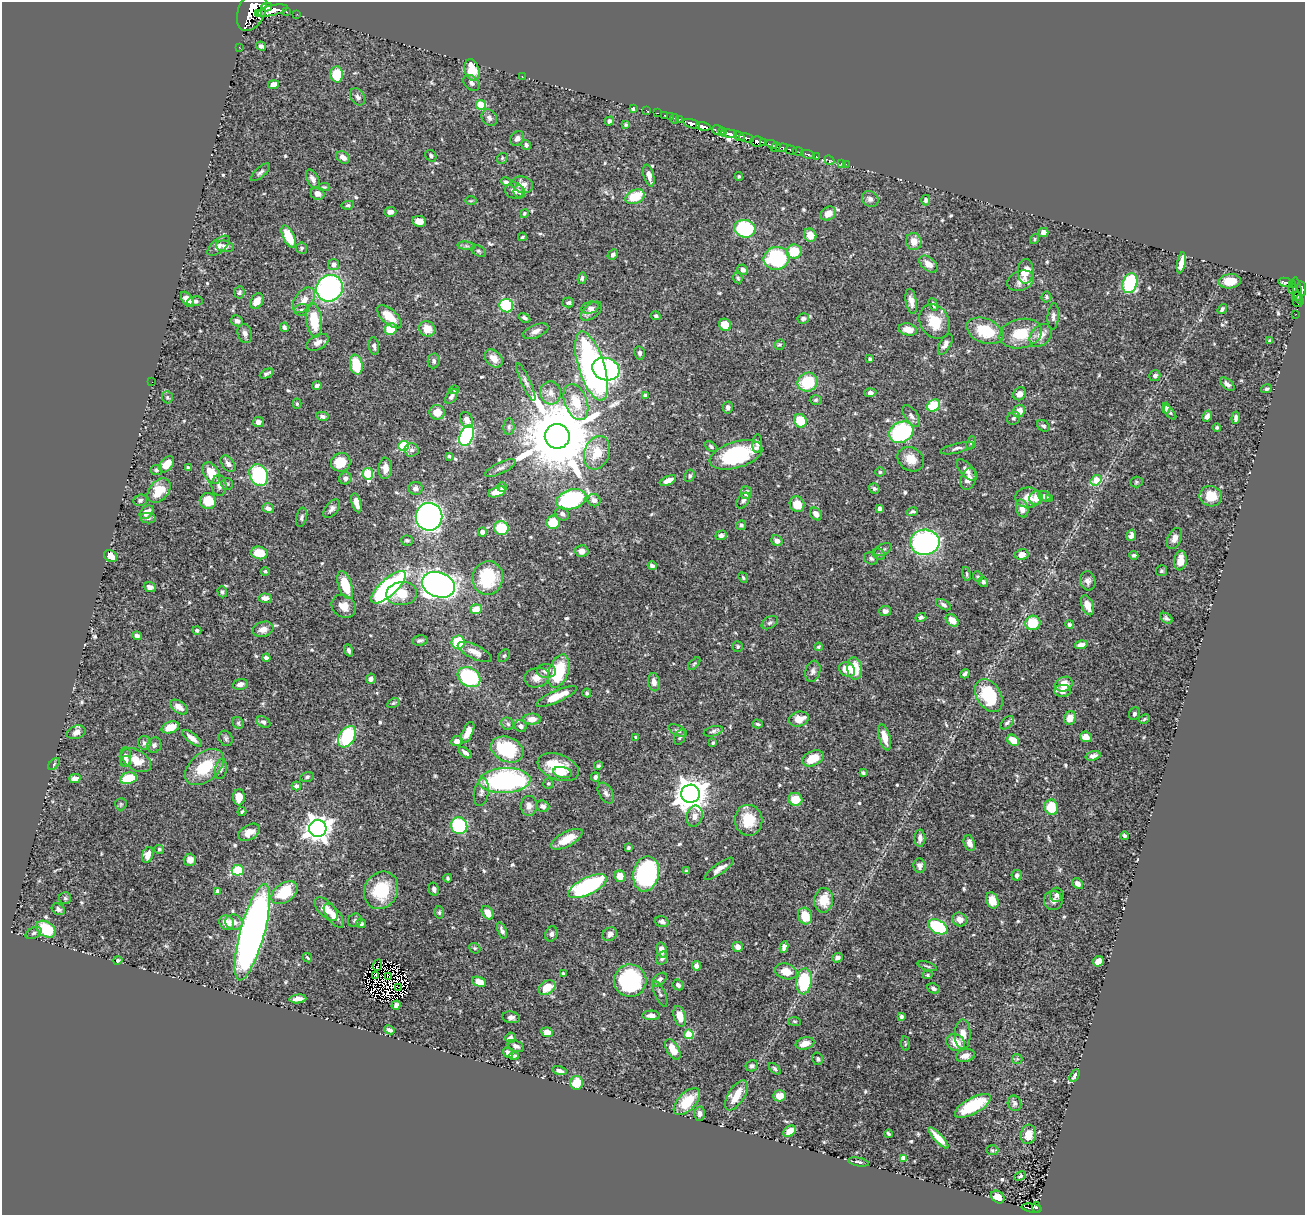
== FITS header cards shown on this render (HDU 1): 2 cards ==
NAXIS1  =                 1303
NAXIS2  =                 1213

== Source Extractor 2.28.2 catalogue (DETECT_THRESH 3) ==
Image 1303 x 1213 px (HDU 1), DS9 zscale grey, 1 PNG px = 1 image px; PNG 1307 x 1217 px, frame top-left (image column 1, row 1213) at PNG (2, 2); each listed source drawn as its Kron ellipse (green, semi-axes under 4 px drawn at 4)
Background 0.49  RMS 0.013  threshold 0.0391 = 3 sigma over >= 5 px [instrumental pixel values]
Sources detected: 614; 3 with non-positive FLUX_AUTO (blend fragments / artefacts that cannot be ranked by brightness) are neither listed nor drawn; of the other 611, the 500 brightest by FLUX_AUTO listed and drawn (111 fainter detections omitted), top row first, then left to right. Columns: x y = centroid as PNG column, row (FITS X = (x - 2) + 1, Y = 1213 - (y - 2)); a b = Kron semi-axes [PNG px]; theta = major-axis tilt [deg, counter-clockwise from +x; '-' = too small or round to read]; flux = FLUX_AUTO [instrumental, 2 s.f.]
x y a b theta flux
267 7 5 4 - 170
272 10 16 5 12 640
252 11 21 13 66 3000
286 12 3 3 - 30
259 13 4 2 - 160
297 14 2 2 - 5.8
261 46 5 4 - 1.8
239 47 2 2 - 3.8
472 70 11 7 -74 21
337 74 8 6 -86 26
522 76 2 2 - 4.2
472 83 9 6 -42 2.9
273 84 5 4 - 7.3
358 97 9 7 -56 3.2
481 105 5 4 - 37
633 109 4 3 - 1.2
646 110 3 2 - 9
657 113 3 2 - 10
664 115 2 2 - 8.7
670 117 2 2 - 1.2
489 118 9 7 -55 3.3
674 119 5 2 - 15
679 119 3 3 - 23
609 121 5 4 - 2.7
692 124 9 4 -15 540
626 125 4 3 - 1.4
704 127 7 4 -11 270
718 130 7 4 -23 70
722 132 4 3 - 80
729 134 8 4 -8 350
739 136 6 4 -37 150
517 138 8 6 50 3.6
746 138 8 3 -13 220
758 142 8 5 -5 440
764 143 4 3 - 180
771 144 5 3 - 140
526 145 5 4 - 2.4
776 147 5 3 - 22
782 148 6 4 5 200
791 150 6 3 -15 58
798 152 6 2 -18 25
808 154 7 3 -14 42
431 156 6 5 - 1.7
343 157 7 5 -37 4.7
817 157 2 2 - 5
502 158 6 5 - 1.4
829 160 5 3 - 5
842 163 4 3 - 5.9
846 164 2 2 - 3.4
260 172 12 5 43 2.5
649 176 11 5 -76 5.2
739 176 4 3 - 1.3
313 179 10 5 -62 3.4
506 182 5 4 - 2
522 185 11 8 -17 8.7
324 187 5 3 - 1.2
514 190 9 8 - 4.7
519 192 7 5 -67 2.6
318 194 7 6 - 4.5
635 197 10 7 24 25
870 199 9 7 -41 3.2
926 200 5 4 - 2.4
471 201 6 4 2 1.2
348 205 6 4 10 1.4
390 212 6 5 - 4.1
524 213 4 4 - 1.2
828 213 8 6 30 7.9
419 221 7 5 -11 8.1
745 229 10 8 -13 83
1044 233 5 4 - 5.5
810 235 7 6 - 12
289 237 12 5 -64 27
522 237 4 3 - 1.3
1035 239 5 4 - 1.2
914 242 8 7 - 8.5
219 246 13 6 39 4.2
225 246 9 5 -11 3.2
466 246 9 3 -5 1.8
301 248 6 5 - 2.1
478 251 8 5 -27 1.7
794 252 7 7 - 23
613 254 5 4 - 2.3
776 258 13 11 11 84
1181 263 10 4 79 7.3
928 264 10 6 -40 7.6
334 265 5 5 - 4.4
743 270 6 4 -43 3.7
1026 271 12 7 87 18
582 278 6 4 78 1.8
738 278 5 4 - 1.6
1021 281 14 9 20 6.2
1230 281 11 7 6 13
1285 282 7 3 -10 55
1130 283 10 7 71 83
1292 285 4 3 - 66
330 288 14 12 42 180
1292 289 5 3 - 33
1302 289 7 4 -81 250
1297 291 14 4 -80 69
239 292 6 5 - 2.1
1046 297 5 5 - 1.6
1296 297 4 4 - 36
187 299 8 5 -56 8.8
304 300 14 9 54 9
195 301 8 5 8 2.5
257 301 8 6 57 7.9
911 301 12 5 -80 5.5
1298 301 6 5 - 26
568 303 6 5 - 2
933 304 6 4 -69 1.8
506 306 7 6 - 60
590 308 9 6 14 3
1222 309 6 3 53 1.6
301 310 7 5 15 2.1
591 311 12 7 38 4.9
1296 314 2 2 - 4.5
656 316 5 4 - 1.6
1053 316 13 5 85 3.2
389 317 15 7 -43 15
525 318 6 4 -32 2.2
803 319 6 5 - 2.3
314 320 17 8 -83 30
237 321 6 5 - 3
935 322 18 14 -59 22
725 325 6 5 - 14
284 327 5 4 - 2.1
391 329 6 5 - 21
427 329 8 7 - 11
908 329 9 6 -12 8.8
536 331 13 6 22 4.6
985 331 19 12 -21 31
245 333 9 7 -74 3.9
1021 334 21 14 12 27
1041 335 13 9 46 8.4
1269 341 4 3 - 1.6
318 342 12 7 30 4.7
945 344 11 5 61 3.5
779 345 5 5 - 1.4
374 346 9 5 -82 2.7
640 353 7 5 -79 2.3
494 358 10 7 -45 8.2
870 359 4 3 - 1.5
434 361 7 6 - 2.3
356 365 10 6 -79 27
591 366 36 13 -72 270
606 369 14 11 -18 210
267 374 7 3 25 2
1155 375 6 5 - 2.5
152 382 2 2 - 1.9
526 382 21 4 -66 3.8
807 382 10 9 - 34
1227 384 9 4 -42 3
317 385 5 4 - 2.4
1267 389 5 3 - 1.5
454 390 5 4 - 1.3
551 393 11 10 - 7.2
870 393 6 4 3 2.8
1019 394 7 6 - 5.3
645 395 3 3 - 2.5
451 396 8 5 54 2.7
167 397 6 5 - 1.5
816 400 6 5 - 1.4
576 402 19 11 -69 22
297 404 5 4 - 1.2
933 406 7 5 33 34
728 407 6 5 - 2.9
1166 408 5 3 - 1.6
1019 411 6 5 - 9.2
437 412 7 7 - 13
1170 413 8 4 -52 1.5
322 416 6 4 -12 2.4
911 416 12 6 -56 3.6
1207 416 6 4 61 4.7
1014 418 7 6 - 1.9
1236 418 6 4 83 3.5
467 420 8 6 -62 4.9
800 421 7 6 - 26
258 422 5 5 - 4.7
1043 426 7 5 -36 2.1
509 427 8 5 90 2
1217 427 4 4 - 1.5
901 432 12 10 28 85
467 435 11 6 69 160
557 436 12 12 - 12000
971 443 7 4 72 1.5
757 444 9 5 86 4.5
404 446 5 5 - 64
711 447 7 4 -39 1.7
957 448 17 5 14 3.2
412 450 7 6 - 2.6
597 453 17 12 70 21
736 455 27 13 17 85
449 456 4 4 - 1.2
911 459 14 11 -32 11
341 462 10 9 - 19
167 464 9 6 49 12
228 464 9 6 -52 3.7
188 468 4 3 - 1.9
385 468 10 6 87 6.7
500 468 17 5 26 4
156 470 5 5 - 1.6
967 470 13 6 -49 4.7
880 472 4 4 - 1.2
211 473 12 7 -60 20
368 474 6 5 - 40
259 475 11 9 -67 74
690 476 6 5 - 1.6
345 478 6 6 - 3.4
968 479 11 7 69 6.7
1096 480 6 4 38 20
668 481 9 4 22 6
1136 482 6 5 - 1.3
227 484 6 6 - 1.5
219 486 10 7 -85 4.2
502 487 5 4 - 2
415 488 7 6 - 3.4
874 488 6 5 - 1.9
159 491 14 9 48 19
497 492 9 5 17 13
746 493 6 5 - 4.9
1045 496 7 5 -23 4
1211 496 11 10 - 15
1028 497 13 10 0 9.5
1036 498 7 6 - 9.1
1050 498 4 3 - 1.3
571 499 15 9 17 100
140 500 7 5 20 2.4
594 500 6 6 - 4.2
208 501 8 8 - 18
743 501 9 5 53 2.6
356 503 10 4 -75 6.2
797 504 8 7 - 13
268 508 6 5 - 3.8
879 508 4 4 - 2.7
1022 508 9 6 -76 8.2
332 509 11 6 51 3.4
146 512 8 5 44 7.1
912 512 6 3 14 1.5
562 514 7 6 - 2.6
816 514 7 5 -50 5.5
302 517 10 5 75 2.3
429 517 14 13 - 380
148 518 8 5 -8 2.1
553 522 6 6 - 22
741 525 5 4 - 2.2
501 528 7 7 - 26
482 532 4 4 - 3.9
721 535 6 4 17 2.7
1131 535 6 4 76 3.4
1174 538 11 6 67 4.8
407 540 6 5 - 1.8
777 541 6 5 - 3.8
925 542 14 12 2 180
883 549 10 5 25 2.3
582 551 6 6 - 5.6
259 553 8 6 -12 20
879 554 6 5 - 1.6
1022 554 7 5 11 7.9
1134 555 4 3 - 1.7
111 556 7 5 -35 9.6
871 558 7 5 -26 2.2
1180 560 10 6 82 8.1
652 566 4 3 - 2.5
265 571 4 4 - 1.4
1161 571 5 5 - 1.6
967 574 7 4 -77 1.3
978 576 5 5 - 1.3
488 578 17 15 81 42
743 578 5 4 - 1.4
1088 581 9 7 -77 4.2
983 582 5 4 - 2.1
345 585 15 6 -71 25
438 585 17 12 -19 480
150 587 6 5 - 3.5
388 587 22 8 42 190
222 592 5 4 - 1.8
402 594 15 11 4 15
265 598 7 4 -4 5.6
943 604 8 4 -29 2.3
1087 605 10 6 -69 9.8
344 606 13 10 -33 9.2
476 609 5 4 - 13
885 611 6 5 - 3.4
921 618 5 4 - 2.2
1166 618 7 5 -33 1.8
952 620 7 5 -41 9.3
770 623 9 5 30 2.3
1033 623 7 7 - 28
1069 624 4 4 - 2.1
263 629 11 7 17 6.8
197 630 4 4 - 1.7
137 636 5 4 - 2.5
420 640 7 5 11 2.3
458 642 6 6 - 33
1081 645 6 4 14 5.8
738 646 5 5 - 1.5
818 647 4 3 - 1.3
349 650 6 4 -68 2.1
475 652 18 7 -26 7.9
504 656 7 5 53 1.4
266 658 4 4 - 3.7
694 664 7 4 45 1.2
855 669 11 7 -86 20
847 670 8 6 -29 12
546 671 9 7 -1 5.6
559 671 17 9 70 51
813 671 11 7 72 3.1
965 674 5 3 - 2
469 677 12 9 -31 76
537 678 12 9 14 8
371 679 5 5 - 3
654 682 9 6 -82 4.3
240 684 7 5 16 4.2
1064 684 9 7 25 14
1062 691 8 6 2 6.8
587 693 4 4 - 1.7
556 696 22 6 24 16
989 696 18 12 -59 49
393 703 7 4 27 1.3
179 707 9 6 -34 6.6
1134 714 6 5 - 1.7
1070 718 7 6 - 8.4
532 719 8 5 3 6.4
799 719 10 7 15 11
1144 719 6 4 29 1.3
263 722 7 5 -29 2.2
238 723 6 5 - 1.5
1007 723 8 5 43 2.1
508 724 7 6 - 2.3
758 724 5 3 - 1.4
521 726 6 5 - 3.3
170 727 9 5 18 13
678 730 10 5 -24 2.3
713 731 10 5 17 2.3
76 732 9 6 21 4.3
468 732 11 5 64 8.5
347 737 12 7 58 67
636 737 4 3 - 1.2
680 737 8 5 70 1.7
885 737 13 5 -75 8.6
1086 737 6 5 - 8.2
192 738 12 4 -38 5.6
226 738 8 6 -57 2.1
1013 740 6 5 - 17
457 741 6 5 - 5.6
144 743 7 6 - 2.8
713 743 4 4 - 1.2
154 745 8 7 - 2.5
507 749 17 12 -22 53
465 753 7 4 -39 2.9
1093 756 7 4 16 4
125 757 10 6 -90 4.2
813 758 11 7 24 17
136 760 16 10 -31 13
126 762 5 5 - 2
54 764 7 4 46 1.4
598 766 4 4 - 1.4
205 767 23 14 40 33
558 767 21 12 -20 28
221 769 10 6 82 2.6
563 773 9 5 -11 4.6
863 773 4 3 - 1.5
307 777 7 4 16 1.7
595 777 4 3 - 2.4
128 778 8 5 11 31
75 779 6 4 13 6.1
505 780 26 12 3 160
548 783 5 5 - 1.5
296 786 5 4 - 2.2
481 792 14 7 80 4
606 793 11 7 -59 3.2
690 794 9 9 - 1300
239 797 8 6 88 11
795 799 7 6 - 17
121 804 6 6 - 1.5
529 806 10 8 87 4.6
543 806 6 5 - 3.2
1051 807 7 7 - 24
242 812 5 3 - 1.3
695 816 11 8 76 5.4
748 820 15 14 - 25
459 826 8 8 - 97
318 828 8 8 - 840
249 832 12 7 29 7.7
1124 836 4 3 - 1.5
920 838 8 5 -89 3.7
567 839 17 7 28 14
969 843 8 5 -72 4.8
628 848 3 3 - 1.5
159 849 5 4 - 1.3
148 855 8 5 72 7.1
190 860 6 6 - 5
919 866 7 6 - 3.4
719 869 17 5 35 5.3
238 870 6 5 - 66
686 871 4 3 - 1.5
646 874 18 13 79 150
1017 875 5 5 - 2.5
620 876 6 5 - 10
448 878 4 3 - 1.4
1078 884 6 5 - 4.2
587 886 21 8 26 130
434 889 6 5 - 2.6
381 890 19 16 62 38
218 891 4 4 - 3.7
284 893 15 9 35 36
1057 895 7 6 - 3.1
65 898 6 6 - 1.7
824 900 12 9 83 19
992 900 8 6 -68 14
1053 900 9 9 - 5.2
58 909 7 5 -28 2.8
326 909 14 7 -46 11
439 912 6 5 - 1.6
488 913 7 5 -57 9.1
334 916 14 6 -53 8.6
805 916 8 7 - 18
355 920 7 6 - 1.8
960 920 7 6 - 6.2
662 921 7 5 -17 2.8
234 922 9 7 -25 6.8
227 923 8 7 - 11
361 924 5 4 - 2.1
938 927 10 6 -28 81
46 929 10 7 -32 44
502 930 8 4 -69 2.9
252 932 50 12 75 610
34 933 8 5 27 2.1
551 934 8 6 66 2.8
610 934 8 6 38 4.2
738 947 5 5 - 5.2
784 947 6 4 79 3.9
475 948 6 5 - 1.2
662 950 8 5 -77 6.6
307 958 5 3 - 1.2
662 958 7 5 62 2.6
837 958 5 4 - 2.9
118 960 4 3 - 1.5
1098 961 5 5 - 7.6
378 965 6 2 70 1.8
696 966 5 4 - 3.6
927 966 10 2 -18 1.4
786 971 11 7 -16 13
563 973 4 4 - 1.5
375 975 3 2 - 1.5
928 975 5 4 - 1.3
388 976 3 2 - 1.9
659 980 8 5 41 3
630 981 16 16 - 100
804 981 13 7 83 57
479 982 7 4 -20 8.2
678 985 6 5 - 2.4
399 987 3 2 - 1.4
547 988 9 6 36 18
934 988 6 5 - 2.5
660 994 13 5 -66 2.6
298 999 8 4 6 6.4
396 1005 4 4 - 2.8
651 1015 9 4 1 4.3
680 1016 10 6 -74 9.6
511 1017 8 6 -8 3.1
901 1017 4 4 - 2
794 1021 6 4 -7 1.2
389 1030 5 3 - 2.3
547 1032 6 5 - 7.3
689 1034 5 4 - 36
963 1035 15 8 90 9.1
510 1038 5 5 - 2.6
805 1043 9 6 13 9.3
956 1043 10 8 -32 13
905 1044 7 3 -83 1.2
516 1046 9 5 -24 3.5
673 1049 11 6 -60 14
508 1053 6 4 -50 2.9
514 1056 5 3 - 1.9
965 1056 9 6 15 5.9
818 1059 6 5 - 1.9
1017 1059 5 5 - 1.2
752 1066 6 5 - 2.4
775 1069 7 4 -45 1.7
559 1071 7 4 -13 3.1
1075 1076 7 4 61 3
577 1083 7 6 - 17
736 1095 17 8 57 18
780 1096 6 5 - 6.4
687 1102 16 9 45 25
1014 1103 8 6 -68 2.4
973 1106 20 8 29 36
699 1114 7 5 -89 3.5
790 1131 7 4 37 9.1
888 1134 4 3 - 1.4
1028 1134 10 7 77 9.6
938 1138 14 4 -47 10
992 1150 6 5 - 1.5
903 1158 4 4 - 7.4
858 1162 10 4 -11 2.3
1020 1176 6 4 27 1.8
998 1197 7 5 -42 5.7
1036 1207 5 4 - 78
1031 1208 10 3 -9 110
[111 fainter detections neither listed nor drawn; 3 non-positive-flux detections neither listed nor drawn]